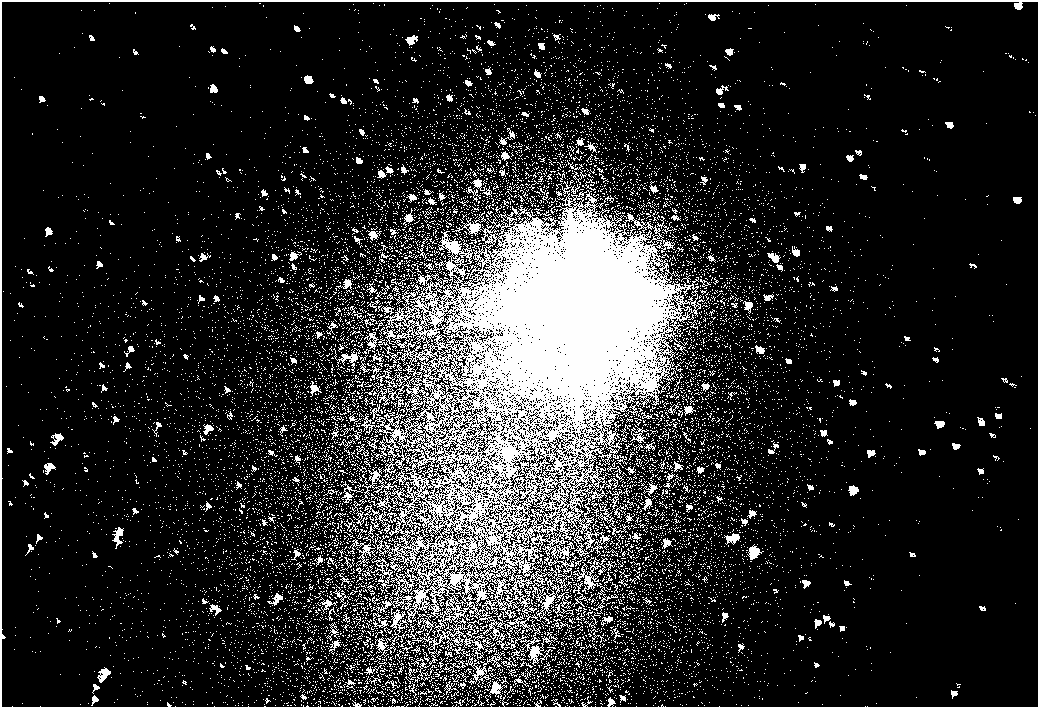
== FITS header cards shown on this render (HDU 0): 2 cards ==
NAXIS1  =                 2072
NAXIS2  =                 1410

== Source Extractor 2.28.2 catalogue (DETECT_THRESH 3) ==
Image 2072 x 1410 px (HDU 0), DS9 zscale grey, zoomed out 1/2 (1 PNG px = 2 x 2 image px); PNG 1040 x 709 px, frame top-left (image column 1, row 1410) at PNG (2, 2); no overlay
Background 80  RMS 28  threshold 83.2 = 3 sigma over >= 5 px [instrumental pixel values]
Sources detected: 4; all 4 listed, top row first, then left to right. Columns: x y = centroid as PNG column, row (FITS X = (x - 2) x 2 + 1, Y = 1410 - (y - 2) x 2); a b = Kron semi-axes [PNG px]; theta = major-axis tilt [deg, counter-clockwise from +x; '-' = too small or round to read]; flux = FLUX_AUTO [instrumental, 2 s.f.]
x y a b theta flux
585 303 29 29 - 360000
652 384 5 4 - 10000
509 452 10 7 -35 29000
753 551 11 8 -30 33000